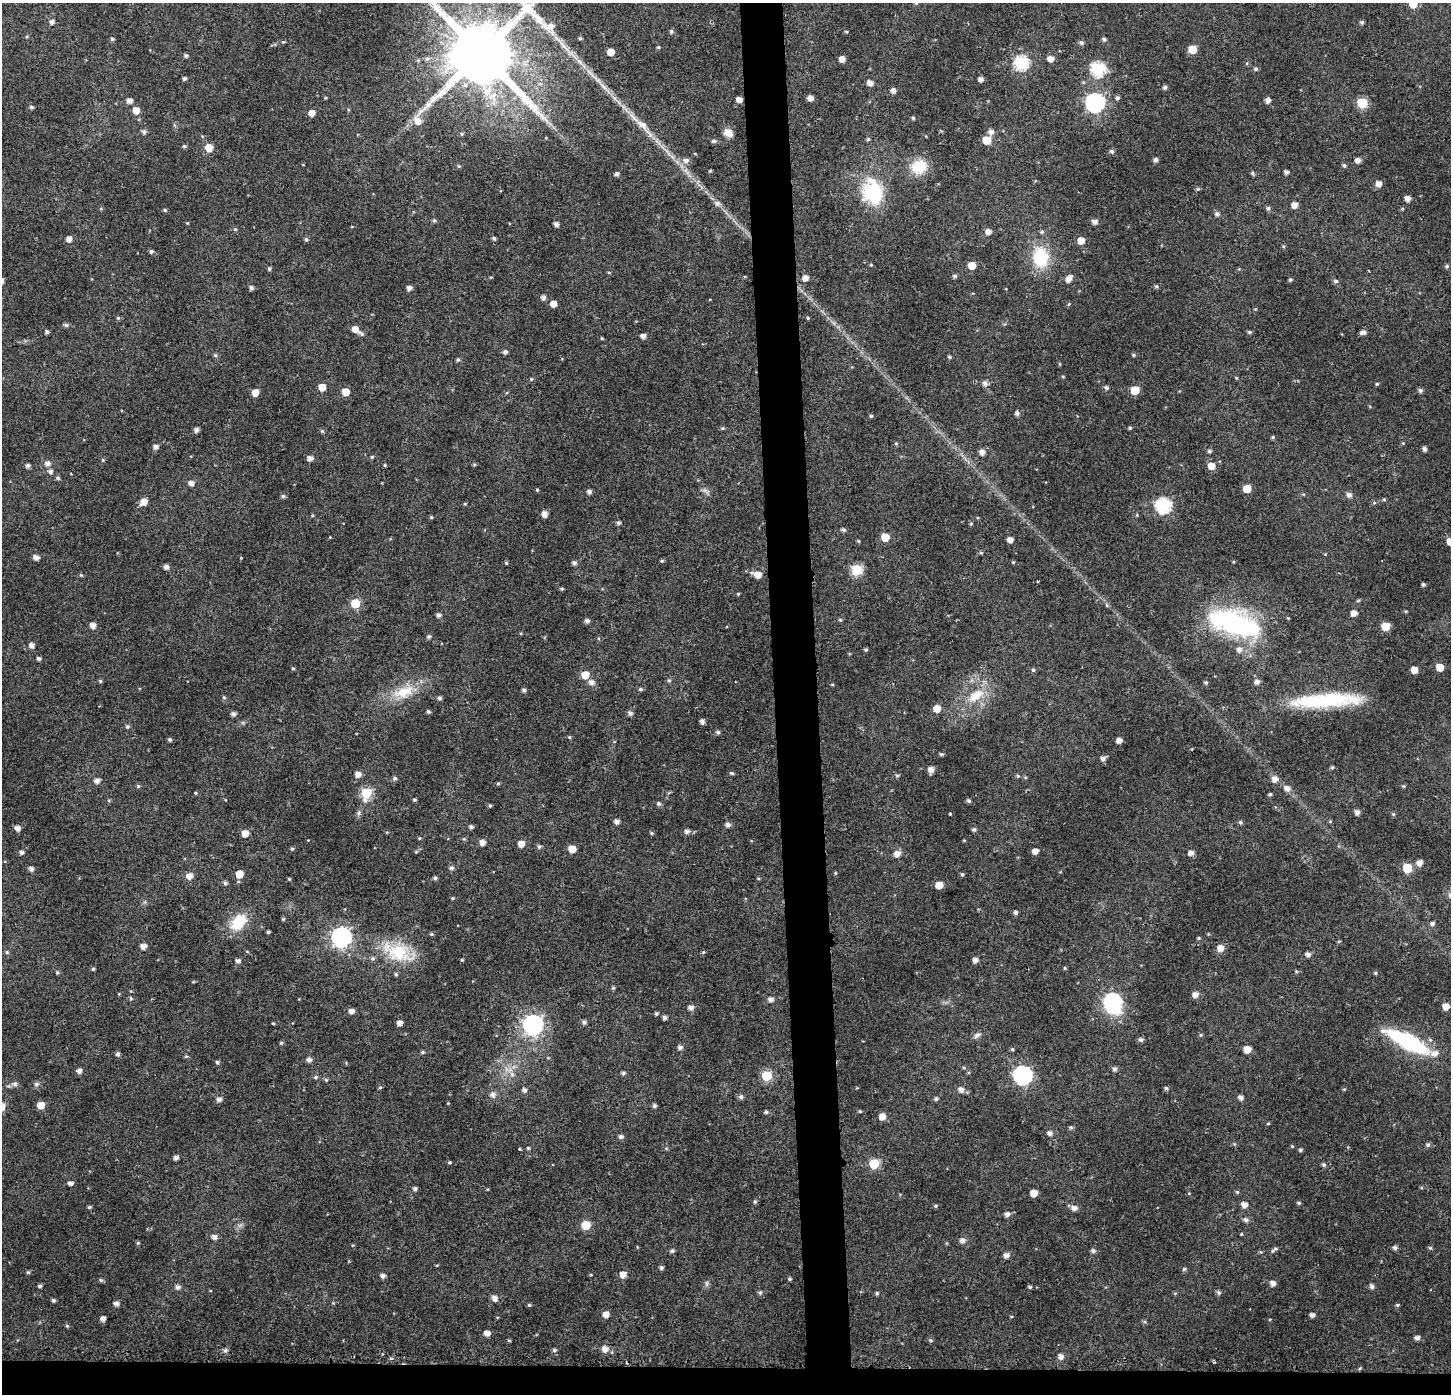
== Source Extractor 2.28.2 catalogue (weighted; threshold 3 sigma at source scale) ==
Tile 8 of 3 x 3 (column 2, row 3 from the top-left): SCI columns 1495-2943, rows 11-1402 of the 4439 x 4202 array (HDU 1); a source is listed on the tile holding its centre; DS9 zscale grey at full resolution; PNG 1453 x 1396 px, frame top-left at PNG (2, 3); no overlay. Shown black and unused: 5% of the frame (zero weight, under 2 of 3 exposures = <1% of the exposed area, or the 3 px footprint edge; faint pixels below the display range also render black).
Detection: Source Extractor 2.28.2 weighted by HDU 2 'WHT'; one run over the whole footprint, this tile lists its part. Background 0.0312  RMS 0.0046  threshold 0.0207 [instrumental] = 3 sigma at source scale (4.5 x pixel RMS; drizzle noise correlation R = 1.50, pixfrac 1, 0.0396/0.0396 arcsec/px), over >= 5 px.
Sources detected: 445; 2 too faint to see at this stretch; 1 cosmic-ray / hot-pixel residue — not listed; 3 inside a brighter listed object's ellipse — not listed separately; the other 439 listed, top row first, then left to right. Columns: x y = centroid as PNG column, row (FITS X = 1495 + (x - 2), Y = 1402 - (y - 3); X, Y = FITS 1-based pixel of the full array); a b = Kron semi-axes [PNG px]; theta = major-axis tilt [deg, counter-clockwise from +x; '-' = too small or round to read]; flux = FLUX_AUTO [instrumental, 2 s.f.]
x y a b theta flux
916 3 5 4 - 0.53
1413 4 6 6 - 7.5
52 22 5 4 - 1.9
1362 22 5 5 - 0.99
671 31 5 5 - 0.98
846 31 5 3 - 0.48
580 38 4 4 - 0.66
112 39 4 4 - 0.94
1104 39 5 4 - 1
283 42 5 4 - 0.57
1081 42 6 6 - 1.1
564 46 38 5 -47 7.9
658 47 4 4 - 0.56
1192 49 6 5 - 9.8
610 52 5 5 - 6
481 53 21 19 20 5300
186 55 5 4 - 0.99
427 58 7 7 - 1.5
842 59 5 5 - 3.8
1051 59 6 5 - 3.1
1021 63 7 7 - 65
1098 69 7 7 - 68
1256 69 6 5 - 0.84
184 79 4 4 - 0.97
981 79 4 4 - 2
870 83 5 5 - 3.1
604 87 26 5 -45 5.1
1165 87 5 4 - 1.3
893 90 5 5 - 2.2
325 98 4 3 - 0.48
810 98 5 4 - 3.2
1117 98 4 4 - 1.1
739 99 5 4 - 2.9
1268 100 5 5 - 2.2
129 101 5 5 - 2.5
1095 103 7 7 - 170
1362 103 6 6 - 29
31 107 5 4 - 0.99
136 110 6 5 - 5
312 113 5 5 - 3.9
913 118 4 4 - 0.62
642 125 23 10 -43 6.3
144 132 6 6 - 1.3
991 132 6 6 - 2.2
728 133 11 7 -35 3.9
461 134 5 4 - 0.69
868 139 5 4 - 0.71
987 140 6 5 - 10
713 141 5 5 - 1.2
184 146 5 5 - 0.79
209 148 6 5 - 7.7
1112 151 5 5 - 1.2
686 160 8 7 - 2.2
1156 160 4 4 - 1.5
1358 160 5 5 - 2.7
1344 165 5 5 - 0.96
459 166 5 4 - 0.6
919 167 17 15 22 13
685 170 7 4 -19 1.3
710 171 4 3 - 0.56
1286 172 4 4 - 1.4
1252 173 6 4 -54 0.85
617 174 4 4 - 1.6
1379 184 6 6 - 2.8
1198 189 5 4 - 0.79
873 192 29 22 -72 33
1408 198 5 4 - 2.9
717 203 9 7 -45 1.7
1294 205 5 5 - 3.4
1268 208 5 5 - 1.2
1402 209 5 4 - 0.49
165 210 4 4 - 0.78
1217 214 6 6 - 1.4
434 220 5 5 - 0.78
1095 222 5 5 - 2.4
187 223 4 4 - 0.39
556 224 4 4 - 2.1
235 229 5 4 - 0.58
988 231 5 5 - 2.8
1042 232 6 5 - 0.86
494 238 4 3 - 1
69 239 5 4 - 3.1
306 239 5 5 - 0.92
1081 240 5 5 - 5.5
1283 246 5 3 - 0.52
151 252 5 4 - 1.1
1040 257 20 15 -84 24
871 265 4 3 - 0.43
972 265 6 6 - 6.5
1447 266 5 5 - 0.9
269 269 4 4 - 0.99
955 276 5 5 - 0.98
805 278 5 5 - 3.4
1069 279 6 5 - 3.3
1290 280 4 4 - 0.82
1336 281 6 5 - 1.1
1156 286 5 5 - 0.77
251 288 5 4 - 1.5
409 288 5 4 - 2
543 297 5 5 - 1.9
553 304 5 5 - 4.2
1069 304 5 3 - 0.44
118 318 5 5 - 0.74
808 318 4 3 - 0.49
66 325 6 5 - 1.1
355 329 5 5 - 4.8
47 332 4 4 - 1.1
1250 332 5 4 - 0.85
1363 332 7 5 12 1.8
361 334 8 4 -39 1.1
643 336 5 4 - 2.2
602 338 4 3 - 0.4
505 352 5 4 - 1.5
215 355 5 5 - 0.76
1133 355 5 4 - 0.64
950 357 4 3 - 0.71
458 360 4 4 - 0.8
1063 377 4 4 - 0.48
531 379 5 4 - 0.57
985 383 6 6 - 2
1377 384 4 4 - 0.57
322 387 5 5 - 6.2
1106 388 6 5 - 1.1
1135 390 6 5 - 11
1420 390 5 4 - 1.5
345 392 5 5 - 7.8
255 393 5 5 - 4.8
1017 413 5 5 - 1.4
871 416 4 4 - 0.72
723 428 5 4 - 0.66
1130 428 4 4 - 0.61
196 430 5 4 - 1.9
322 431 5 5 - 0.71
1273 437 5 4 - 0.63
896 443 5 4 - 0.56
1403 443 4 4 - 0.45
156 447 5 5 - 2
1424 449 5 4 - 1.6
1209 451 5 4 - 1.1
982 452 6 5 - 2.6
372 457 4 4 - 0.59
310 458 5 5 - 2.6
103 460 5 4 - 0.54
47 463 6 6 - 2.4
27 465 5 4 - 1.4
385 465 4 3 - 0.48
474 465 5 4 - 0.54
1211 466 6 5 - 5.6
50 471 6 6 - 1.7
58 478 6 5 - 0.86
191 483 5 5 - 2.6
1247 489 5 5 - 8.4
537 490 4 4 - 0.49
589 492 5 4 - 1.7
1349 495 6 5 - 2.1
283 496 5 5 - 0.91
1384 499 5 4 - 0.54
144 502 7 6 - 4.1
465 504 4 4 - 0.47
1163 505 7 7 - 85
544 514 5 5 - 3
1137 515 4 4 - 0.41
312 516 5 3 - 0.42
431 517 4 4 - 0.56
618 523 5 5 - 1.1
971 524 5 4 - 0.66
844 530 5 4 - 1
885 537 6 5 - 8
1010 540 5 4 - 3.2
858 541 4 3 - 0.56
1450 541 5 5 - 5.1
981 553 5 4 - 0.6
36 557 5 5 - 2.5
241 558 3 3 - 0.3
662 561 5 4 - 0.64
1013 562 4 4 - 0.5
506 563 4 4 - 0.59
574 563 5 4 - 1.4
166 567 5 5 - 2
857 570 6 6 - 26
757 574 8 5 -18 5.2
81 575 5 4 - 0.53
1037 581 3 2 - 0.68
1423 584 4 4 - 0.93
562 589 5 4 - 0.61
738 594 4 4 - 0.47
1358 600 5 4 - 0.55
355 603 6 6 - 14
1107 605 6 4 -88 0.6
1406 611 4 4 - 0.49
1354 613 5 5 - 3.5
438 615 5 5 - 1.4
1288 618 4 3 - 0.41
840 620 5 4 - 0.63
587 621 5 5 - 1.5
1234 623 55 24 -17 75
93 625 5 5 - 3.3
1386 626 6 5 - 13
429 636 5 4 - 0.98
32 645 5 5 - 2.4
1239 649 7 7 - 2.2
866 650 4 4 - 0.73
39 659 5 4 - 1.3
1440 667 5 5 - 6.6
293 668 5 3 - 0.5
1033 670 5 5 - 0.74
1414 670 5 5 - 4.9
585 675 6 5 - 6.9
669 680 5 5 - 0.73
100 681 4 4 - 0.67
592 682 6 6 - 2.4
1257 682 5 5 - 2
1206 683 5 4 - 0.77
832 684 4 3 - 0.43
640 689 5 4 - 0.84
524 690 5 4 - 1.1
403 692 31 15 19 14
976 695 25 13 34 12
224 697 6 4 -66 0.73
439 698 5 4 - 1.2
1326 700 78 14 3 41
937 708 6 5 - 5.8
428 711 4 4 - 0.96
630 713 6 5 - 1.5
233 714 5 5 - 1.5
702 721 5 4 - 1.9
127 726 5 5 - 0.97
718 732 5 5 - 1.1
569 737 4 4 - 0.52
170 739 4 4 - 0.97
1119 741 5 4 - 2.8
941 754 4 4 - 0.83
1103 758 6 5 - 1.8
1332 767 5 4 - 0.73
931 770 5 5 - 2.9
732 773 5 4 - 0.81
358 774 5 5 - 3.5
897 776 6 4 -1 0.67
1018 776 5 4 - 0.68
394 778 5 5 - 1.1
1275 779 7 6 - 3
97 781 6 5 - 2.3
498 783 4 4 - 0.59
138 786 5 5 - 0.74
1403 786 5 4 - 0.57
1287 788 7 6 - 2.7
195 793 4 3 - 0.47
366 793 7 6 - 27
1270 794 4 3 - 0.77
414 800 4 4 - 0.67
969 801 5 4 - 1
659 804 5 5 - 1.1
490 806 4 3 - 0.58
1357 812 5 5 - 2
359 813 8 4 82 1.1
950 814 3 3 - 2.1
1393 814 5 5 - 0.67
617 822 5 4 - 2.1
1240 822 5 5 - 0.87
728 825 6 5 - 1.7
471 827 5 4 - 1.1
17 828 5 5 - 2.5
974 829 5 4 - 0.94
687 831 6 5 - 1.8
245 833 5 5 - 5.8
651 833 5 4 - 0.65
419 838 4 4 - 0.5
482 842 5 5 - 3.3
521 844 5 5 - 4.5
539 847 5 5 - 1
292 849 4 4 - 0.68
572 849 5 5 - 8.2
1035 851 5 4 - 3.1
21 852 5 5 - 1.4
416 852 6 4 1 0.5
1191 853 5 5 - 2.5
897 854 6 6 - 3.5
1419 863 6 5 - 3.2
451 868 6 5 - 1.3
1407 868 6 6 - 18
31 869 5 4 - 2
835 873 5 3 - 0.5
239 874 5 5 - 8
962 874 5 4 - 0.69
189 876 6 6 - 3.5
435 878 4 4 - 1.1
758 878 5 3 - 0.43
289 879 4 4 - 0.5
225 883 5 5 - 1.2
939 885 5 5 - 7.2
453 898 4 4 - 0.57
1016 912 5 4 - 1.2
283 919 4 4 - 0.59
239 922 24 15 50 13
1433 923 5 5 - 1.4
268 932 3 3 - 0.67
431 934 4 4 - 0.75
341 937 8 8 - 200
1199 938 4 4 - 0.56
143 946 5 5 - 2.9
1220 948 6 6 - 3.9
247 951 5 3 - 0.38
7 952 5 4 - 0.77
398 952 45 22 -20 23
703 952 5 4 - 0.61
1308 954 5 5 - 1.9
462 960 4 3 - 0.5
975 960 5 5 - 2.3
238 961 5 4 - 1.7
1065 968 5 4 - 0.53
93 969 5 4 - 0.68
1296 971 5 4 - 0.58
57 972 5 4 - 0.72
1375 973 5 4 - 0.62
613 988 5 4 - 0.63
119 994 5 3 - 0.36
1195 995 6 5 - 3
131 998 5 4 - 0.7
770 999 5 5 - 2.2
1113 1002 9 8 - 130
1446 1006 5 5 - 4.9
691 1008 6 5 - 2.1
351 1011 5 5 - 2.5
656 1013 4 4 - 0.9
664 1017 4 4 - 1.5
584 1022 6 5 - 1.2
273 1023 3 3 - 0.5
400 1023 5 4 - 2.5
533 1025 8 8 - 220
977 1035 10 6 32 1.6
1201 1035 5 5 - 0.59
1141 1040 6 5 - 1.3
1408 1041 33 10 -27 64
281 1043 4 4 - 0.66
680 1047 5 5 - 1.6
1012 1049 4 4 - 0.7
1247 1049 5 5 - 5.1
422 1052 5 4 - 0.71
118 1054 5 5 - 1.2
186 1056 5 4 - 0.64
309 1060 5 5 - 1.9
217 1062 5 4 - 0.85
964 1068 5 3 - 0.47
1114 1069 6 5 - 1.3
79 1071 5 5 - 2.3
623 1073 5 4 - 1
512 1074 8 6 -68 1.9
1022 1075 8 7 - 170
766 1076 6 6 - 24
316 1077 6 5 - 0.84
326 1080 5 4 - 0.69
14 1084 9 6 -7 1.4
36 1084 7 6 - 1.1
380 1087 5 4 - 0.62
1166 1088 5 5 - 0.74
524 1090 6 5 - 1.4
961 1090 6 6 - 2.4
493 1095 7 6 - 2.2
741 1097 6 6 - 1.3
1241 1098 5 4 - 2
936 1099 5 4 - 0.91
219 1100 5 5 - 1.8
448 1103 4 2 - 0.32
41 1105 5 5 - 6.3
654 1106 4 4 - 1.2
860 1111 4 4 - 0.52
766 1112 5 4 - 0.91
882 1117 5 5 - 4.6
1268 1123 5 3 - 0.46
1071 1127 5 5 - 0.8
1050 1133 5 5 - 1.8
621 1137 5 5 - 1.5
1428 1145 5 5 - 1
1292 1146 4 4 - 0.45
528 1148 4 4 - 0.66
519 1149 3 3 - 0.95
1300 1150 4 4 - 0.74
176 1158 4 4 - 1.7
450 1162 4 4 - 0.68
874 1164 6 6 - 19
1324 1165 5 5 - 0.91
70 1184 5 4 - 1.7
415 1189 5 4 - 1.2
1237 1192 5 4 - 0.62
1034 1193 5 5 - 5.6
755 1201 5 5 - 0.82
1299 1203 5 4 - 0.77
1244 1205 5 5 - 3.1
936 1206 5 4 - 0.68
89 1207 4 3 - 0.75
1074 1208 7 5 -14 2.5
1007 1214 6 5 - 1.8
1246 1220 6 6 - 1.3
586 1225 6 5 - 14
1241 1234 3 3 - 1
214 1237 5 5 - 2.1
962 1241 6 6 - 2.2
138 1243 5 4 - 0.57
1395 1248 5 5 - 1.4
1430 1248 5 4 - 0.69
672 1251 6 5 - 1.1
1093 1251 5 5 - 1.3
1273 1251 6 6 - 0.88
1007 1255 6 5 - 2.4
437 1265 5 3 - 0.37
661 1267 5 4 - 1.1
1184 1269 5 4 - 0.6
28 1272 5 4 - 0.72
623 1274 6 5 - 3.8
591 1275 4 3 - 0.4
383 1276 5 4 - 1.9
789 1279 4 3 - 0.68
101 1280 6 5 - 0.78
1273 1283 5 5 - 2.8
39 1286 4 4 - 0.91
178 1287 6 6 - 1.7
1030 1287 4 4 - 0.8
1372 1287 5 5 - 1.6
760 1292 6 5 - 0.93
877 1293 5 4 - 0.69
1219 1293 6 5 - 1
494 1298 8 6 -55 2.3
53 1300 4 4 - 0.98
116 1304 5 5 - 2.2
529 1305 5 4 - 0.6
1397 1305 5 4 - 0.66
606 1314 5 5 - 3.6
1312 1315 4 4 - 1.6
103 1319 4 4 - 2.5
67 1326 5 4 - 0.57
487 1333 5 5 - 3.4
1417 1338 5 5 - 1.8
509 1340 5 3 - 0.48
931 1340 5 5 - 0.74
605 1349 7 6 - 3.1
225 1350 6 6 - 1.3
1061 1356 6 5 - 2.4
391 1358 5 3 - 0.56
1214 1362 3 3 - 0.97
Isophote crosses this tile's border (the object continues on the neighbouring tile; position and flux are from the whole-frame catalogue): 4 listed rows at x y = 916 3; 1413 4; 481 53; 1450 541